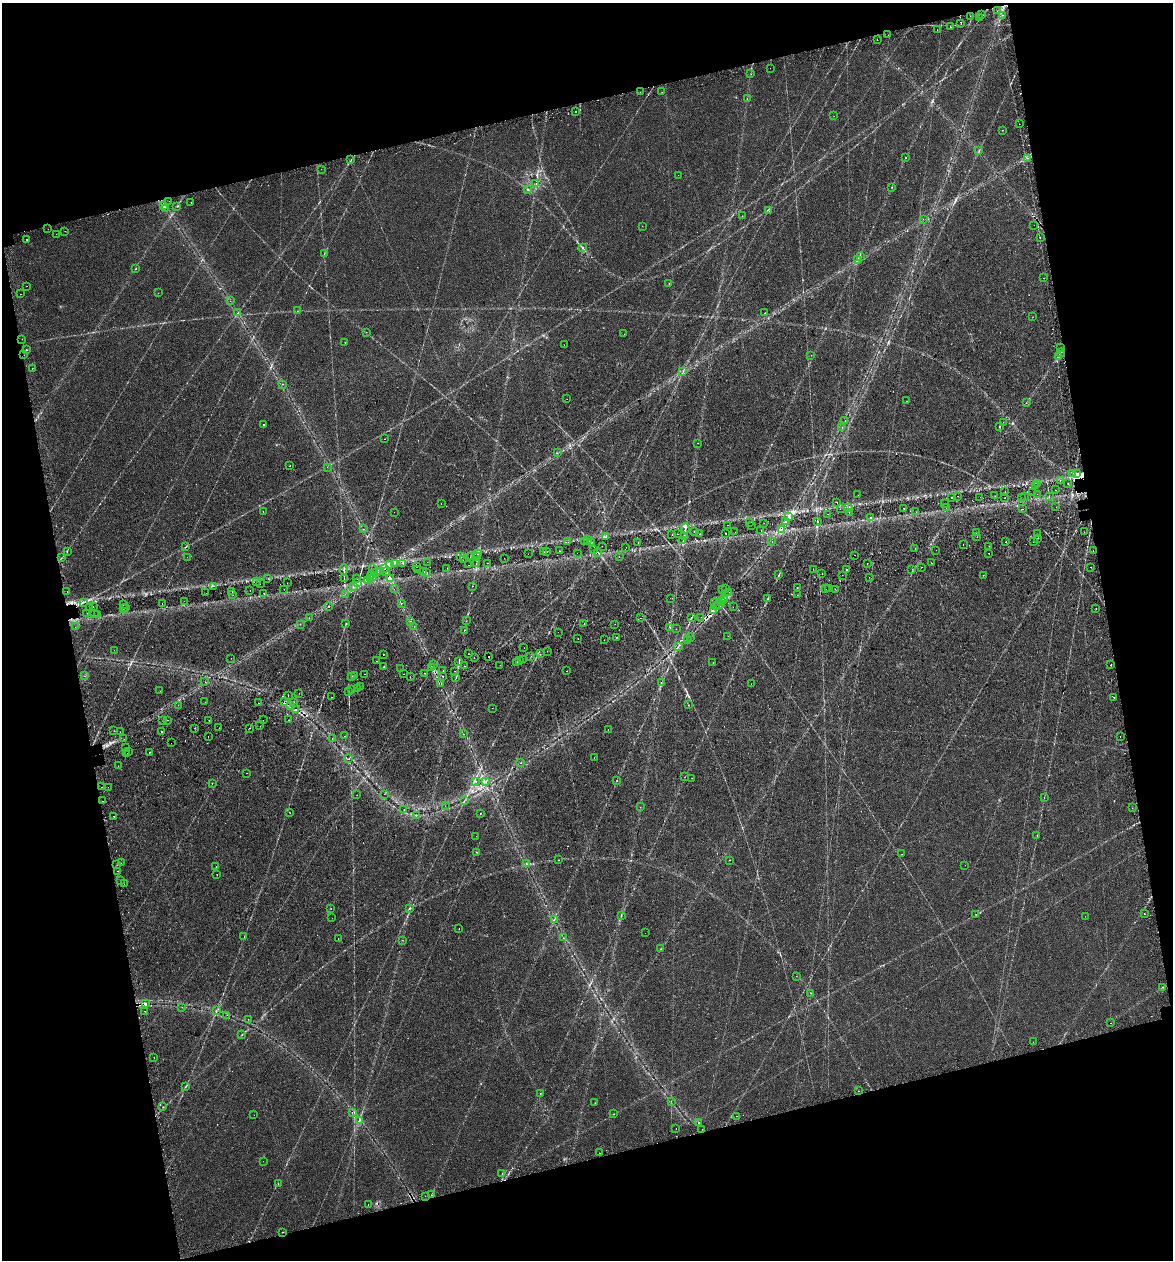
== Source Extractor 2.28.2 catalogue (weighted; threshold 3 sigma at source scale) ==
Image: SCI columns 94-4774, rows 51-5081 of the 4915 x 5131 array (HDU 1 of 3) = the unmasked area's bounding box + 8 px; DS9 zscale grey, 4 x 4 block average (1 PNG px = mean of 4 x 4 image px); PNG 1175 x 1262 px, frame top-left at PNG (2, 3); each listed source drawn as its Kron ellipse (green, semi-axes under 4 px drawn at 4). Shown black and unused: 28% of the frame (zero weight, under 2 of 3 exposures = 4% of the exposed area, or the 3 px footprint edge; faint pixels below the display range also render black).
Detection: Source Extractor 2.28.2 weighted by HDU 2 'WHT'. Background 0.0156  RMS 0.0048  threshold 0.0217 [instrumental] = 3 sigma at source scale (4.5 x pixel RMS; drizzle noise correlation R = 1.50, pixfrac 1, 0.0396/0.0396 arcsec/px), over >= 5 px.
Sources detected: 541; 7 too faint to see at this stretch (4 x 4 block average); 63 cosmic-ray / hot-pixel residue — neither listed nor drawn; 5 coinciding with a brighter row at this scale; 6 inside a brighter listed object's ellipse — not listed separately; the other 460 listed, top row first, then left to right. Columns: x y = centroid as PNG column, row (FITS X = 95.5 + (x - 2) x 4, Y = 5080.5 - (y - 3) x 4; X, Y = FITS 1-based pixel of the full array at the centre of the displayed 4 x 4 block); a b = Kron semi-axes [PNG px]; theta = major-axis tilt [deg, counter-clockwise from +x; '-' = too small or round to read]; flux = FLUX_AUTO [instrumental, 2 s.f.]
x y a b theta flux
997 11 2 2 - 0.58
982 15 2 2 - 4.3
1003 15 2 2 - 2.2
970 16 2 2 - 1.4
980 17 2 2 - 2.3
961 23 2 2 - 3.1
950 27 2 2 - 1.7
937 30 2 2 - 0.76
888 35 2 2 - 1.6
877 40 2 2 - 2.8
770 68 2 2 - 0.84
751 74 2 2 - 1
640 92 2 2 - 0.7
662 92 2 2 - 1.7
747 99 2 2 - 0.92
576 111 2 2 - 1.2
834 116 2 2 - 0.41
1019 124 2 2 - 1.7
1002 130 2 2 - 0.93
979 150 2 2 - 0.77
905 158 2 2 - 0.97
1027 158 2 2 - 0.94
351 160 2 2 - 0.55
321 169 2 2 - 0.5
678 175 2 2 - 0.83
536 183 2 2 - 1.2
892 187 2 2 - 1
527 189 2 2 - 1.9
169 201 2 2 - 0.7
191 202 2 2 - 16
163 205 3 2 - 10
177 206 2 2 - 0.8
165 209 2 2 - 0.97
769 211 2 2 - 1.5
742 216 2 2 - 1.2
923 219 2 2 - 0.63
1034 225 2 2 - 0.87
642 226 2 2 - 0.45
48 229 2 2 - 2
65 231 2 2 - 2.2
56 234 2 2 - 0.5
1040 238 2 2 - 1.3
27 239 2 2 - 10
582 247 2 2 - 2
324 254 2 2 - 1
861 257 2 2 - 1.8
858 259 3 2 - 3.4
136 269 2 2 - 0.89
1044 278 2 2 - 1.6
669 283 2 2 - 0.62
27 286 2 2 - 0.86
158 293 2 2 - 0.51
21 294 2 2 - 10
230 301 2 2 - 0.38
297 311 2 2 - 0.78
238 313 2 2 - 1.7
765 313 2 2 - 9.6
1033 317 2 2 - 1.4
366 332 2 2 - 0.46
624 334 2 2 - 1.4
22 339 2 2 - 2.7
345 342 2 2 - 1.6
564 345 2 2 - 0.3
1060 347 2 2 - 0.57
27 350 2 2 - 2.8
1061 353 2 2 - 1
24 355 2 2 - 2.3
811 355 2 2 - 0.75
1059 356 2 2 - 1.3
32 368 2 2 - 0.92
683 372 2 2 - 2
282 384 2 2 - 0.75
567 399 2 2 - 1.1
907 401 2 2 - 0.4
1026 403 2 2 - 1
845 420 2 2 - 0.84
1003 422 2 2 - 1.3
264 424 2 2 - 3.7
842 427 2 2 - 2.7
999 427 2 2 - 4.4
385 439 2 2 - 2.7
698 443 2 2 - 0.57
557 453 2 2 - 1.2
290 466 2 2 - 0.69
327 467 2 2 - 0.31
1073 473 2 2 - 1.9
1076 474 3 2 - 5.8
1060 480 2 2 - 0.44
1037 483 2 2 - 0.64
1068 483 2 2 - 0.66
1036 486 2 2 - 0.75
1055 490 2 2 - 0.46
1005 492 2 2 - 0.56
1033 492 2 2 - 0.61
1037 494 2 2 - 0.69
858 495 2 2 - 2.3
958 496 2 2 - 0.45
995 496 2 2 - 0.39
1025 496 2 2 - 1.2
1049 496 2 2 - 0.63
951 497 2 2 - 1.2
980 497 2 2 - 0.34
1021 497 2 2 - 1.2
1005 498 2 2 - 1.5
837 502 2 2 - 0.65
441 503 2 2 - 0.84
944 504 2 2 - 0.62
849 507 2 2 - 1.1
1056 507 2 2 - 5.6
946 508 2 2 - 0.88
840 509 2 2 - 0.44
904 509 2 2 - 1.1
1022 509 2 2 - 2.4
263 511 2 2 - 2.2
394 512 2 2 - 0.42
849 512 2 2 - 1.1
916 512 2 2 - 0.73
828 514 2 2 - 0.58
789 516 4 2 - 5.1
870 517 3 2 - 1.9
750 522 2 2 - 0.57
786 522 3 2 - 4.3
817 522 2 2 - 2.2
764 523 2 2 - 0.46
728 525 2 2 - 0.62
751 525 2 2 - 1
685 528 5 2 - 5.4
364 529 2 2 - 0.91
761 530 2 2 - 0.64
781 530 3 2 - 1.2
694 532 2 2 - 1.9
735 532 2 2 - 0.82
976 532 2 2 - 3.5
1084 532 2 2 - 5.5
726 533 2 2 - 1.1
672 534 2 2 - 0.61
677 534 2 2 - 0.64
699 534 2 2 - 0.99
1038 534 2 2 - 0.69
684 536 2 2 - 2.1
606 537 2 2 - 1.1
977 537 2 2 - 0.99
1038 538 2 2 - 1.5
588 539 2 2 - 1.4
683 540 2 2 - 1.6
584 541 2 2 - 0.57
772 541 2 2 - 1.5
1033 541 2 2 - 2.6
568 542 2 2 - 0.43
1006 542 2 2 - 1.9
592 543 2 2 - 0.51
638 543 2 2 - 1
963 544 2 2 - 1.1
186 546 2 2 - 0.96
602 546 2 2 - 0.41
989 546 2 2 - 2.7
626 547 2 2 - 0.4
915 548 2 2 - 21
593 549 2 2 - 0.63
936 550 2 2 - 1.4
67 551 2 2 - 0.58
559 551 2 2 - 0.66
1093 551 2 2 - 3.6
544 552 2 2 - 0.63
547 552 2 2 - 0.67
598 552 2 2 - 1.3
577 553 2 2 - 0.41
989 553 2 2 - 0.99
478 554 2 2 - 1.6
528 554 2 2 - 0.38
854 555 2 2 - 3.5
187 557 2 2 - 0.37
461 557 2 2 - 2
470 557 2 2 - 0.45
478 557 2 2 - 1.5
619 557 2 2 - 0.89
61 558 2 2 - 0.87
504 558 2 2 - 0.55
463 560 2 2 - 0.53
427 562 2 2 - 0.36
395 563 2 2 - 2.3
403 563 2 2 - 0.89
488 563 2 2 - 0.5
867 563 2 2 - 1.8
931 563 2 2 - 1.1
476 564 2 2 - 0.86
389 565 4 2 - 3.1
469 565 2 2 - 0.84
417 567 2 2 - 0.5
921 567 2 2 - 3.8
1091 567 2 2 - 5.8
373 568 2 2 - 0.49
447 568 2 2 - 1.2
385 569 2 2 - 1.9
813 569 2 2 - 1.4
847 569 2 2 - 2.1
912 569 2 2 - 1.2
344 570 5 2 - 2.9
417 570 2 2 - 1.9
424 571 2 2 - 0.55
376 572 2 2 - 3.9
381 572 2 2 - 0.72
386 572 2 2 - 2.4
427 573 2 2 - 0.89
822 574 2 2 - 2
372 575 4 2 - 3.4
779 575 2 2 - 1.3
842 575 2 2 - 0.65
983 575 2 2 - 0.74
374 577 2 2 - 1.6
869 577 2 2 - 0.61
371 578 2 2 - 1.4
268 579 2 2 - 0.87
344 579 2 2 - 0.82
357 579 2 2 - 0.72
390 579 2 2 - 2.3
257 581 2 2 - 0.79
367 581 3 2 - 2.9
287 583 2 2 - 0.67
358 583 2 2 - 1.2
260 584 2 2 - 0.36
213 586 2 2 - 10
473 586 2 2 - 0.54
353 587 2 2 - 0.99
797 588 2 2 - 5.8
829 588 2 2 - 0.72
284 589 2 2 - 0.5
394 589 2 2 - 0.53
726 589 2 2 - 1.2
825 589 2 2 - 7.1
835 589 2 2 - 1.2
722 590 2 2 - 0.92
67 591 2 2 - 1.6
232 591 2 2 - 0.59
250 591 2 2 - 0.47
729 592 2 2 - 1.3
206 593 2 2 - 0.5
264 593 2 2 - 0.69
345 594 2 2 - 0.46
233 595 2 2 - 0.85
797 595 2 2 - 2.7
670 598 2 2 - 2.1
725 598 2 2 - 4.5
768 598 2 2 - 1.4
723 600 2 2 - 10
184 601 2 2 - 0.66
84 602 3 2 - 2.3
721 602 2 2 - 8.1
401 603 2 2 - 1.2
715 603 2 2 - 1.8
162 604 2 2 - 0.96
123 605 2 2 - 0.92
718 605 3 2 - 6.8
329 606 2 2 - 0.81
93 607 2 2 - 2.2
125 607 2 2 - 0.59
716 607 2 2 - 2.7
733 607 2 2 - 5.8
89 608 2 2 - 0.56
1096 608 2 2 - 0.69
123 609 2 2 - 0.44
713 610 2 2 - 9
87 613 2 2 - 0.88
94 613 2 2 - 0.98
97 615 2 2 - 1.4
701 617 2 2 - 0.82
309 618 2 2 - 0.69
640 618 2 2 - 1.7
691 618 2 2 - 1.5
410 621 2 2 - 1.5
466 621 2 2 - 0.49
300 624 2 2 - 0.59
346 624 2 2 - 0.67
584 624 2 2 - 2
615 624 2 2 - 2.1
75 627 2 2 - 1
414 627 2 2 - 0.51
670 627 2 2 - 0.72
676 629 2 2 - 0.41
464 630 2 2 - 0.86
558 632 2 2 - 1.8
728 636 2 2 - 0.82
617 637 2 2 - 0.97
690 637 2 2 - 0.46
578 639 2 2 - 2.7
604 640 2 2 - 0.58
687 640 2 2 - 2.1
678 646 2 2 - 1.5
524 648 2 2 - 0.41
114 650 2 2 - 3.3
547 651 2 2 - 0.56
383 654 2 2 - 1.7
468 654 2 2 - 3
540 654 2 2 - 5.3
531 656 2 2 - 2.1
489 657 2 2 - 5.6
231 658 2 2 - 0.47
474 658 2 2 - 4.6
520 660 2 2 - 2.5
523 660 2 2 - 0.77
377 661 2 2 - 1.5
459 661 2 2 - 1.4
516 662 2 2 - 3.8
713 663 2 2 - 7.8
433 665 2 2 - 0.59
500 665 2 2 - 1.3
1111 665 2 2 - 4
384 666 2 2 - 4.7
464 666 2 2 - 0.88
431 668 2 2 - 1.4
400 669 2 2 - 2.9
443 671 2 2 - 4.4
455 671 2 2 - 1.1
567 671 2 2 - 2.5
424 673 2 2 - 0.76
364 674 2 2 - 4.6
403 674 2 2 - 8.9
84 676 2 2 - 0.71
352 676 2 2 - 4.2
354 676 2 2 - 4.8
443 676 2 2 - 1.3
410 677 2 2 - 0.65
456 677 3 2 - 1.9
205 682 2 2 - 0.5
661 683 2 2 - 0.98
441 684 2 2 - 3.2
751 684 2 2 - 2.4
360 686 2 2 - 1.6
357 688 2 2 - 0.83
352 690 2 2 - 4.9
160 691 2 2 - 0.32
348 692 2 2 - 1.8
299 693 2 2 - 8.2
288 695 2 2 - 3.5
331 697 2 2 - 3.8
1114 697 2 2 - 1.2
205 702 2 2 - 3.3
284 702 2 2 - 14
258 703 2 2 - 0.96
294 703 2 2 - 4.1
178 705 2 2 - 0.52
290 705 3 2 - 25
688 705 2 2 - 0.67
492 708 2 2 - 0.73
295 709 2 2 - 3.1
163 720 2 2 - 1.2
168 720 2 2 - 3.4
209 720 2 2 - 4.5
263 720 2 2 - 1.5
288 720 2 2 - 2
260 726 2 2 - 1.3
195 728 2 2 - 0.8
219 728 2 2 - 0.95
249 728 2 2 - 5.5
608 729 2 2 - 0.46
114 731 2 2 - 26
162 731 2 2 - 16
120 732 2 2 - 0.9
463 734 2 2 - 1
208 736 2 2 - 2
344 736 2 2 - 0.54
1120 737 2 2 - 0.9
124 739 2 2 - 7.4
332 739 2 2 - 1.2
171 743 2 2 - 3.8
125 747 2 2 - 5
128 751 2 2 - 2.6
149 752 2 2 - 2.5
127 754 2 2 - 4.3
349 758 2 2 - 3.2
594 758 2 2 - 0.84
521 763 2 2 - 0.69
118 766 2 2 - 0.6
246 773 2 2 - 0.7
685 777 2 2 - 0.62
692 778 2 2 - 0.56
617 780 2 2 - 1.1
486 781 2 2 - 0.64
476 782 2 2 - 0.93
212 783 2 2 - 3.3
102 787 2 2 - 3
108 787 2 2 - 4.2
384 794 2 2 - 0.6
357 795 2 2 - 0.62
1044 797 2 2 - 0.58
103 801 2 2 - 2.3
464 801 3 2 - 1.6
445 806 2 2 - 0.48
640 807 2 2 - 0.47
1132 808 2 2 - 1.9
404 809 2 2 - 10
290 813 2 2 - 1
480 813 2 2 - 1.3
416 815 2 2 - 2.2
114 816 2 2 - 2.6
1037 835 2 2 - 0.87
476 836 2 2 - 0.75
477 852 2 2 - 0.63
901 854 2 2 - 4
558 860 2 2 - 0.53
730 860 2 2 - 0.45
121 863 2 2 - 1.7
526 864 2 2 - 1.3
117 865 2 2 - 9.6
965 865 2 2 - 0.62
216 867 2 2 - 3.8
118 871 2 2 - 2.5
217 874 2 2 - 3.4
121 880 2 2 - 1.8
124 884 2 2 - 0.48
409 908 2 2 - 1.7
331 909 2 2 - 0.99
976 914 2 2 - 0.66
1144 914 2 2 - 4.2
621 916 4 2 - 1.8
1085 916 2 2 - 0.35
332 918 2 2 - 0.43
554 919 2 2 - 1.4
459 929 2 2 - 1.7
645 933 2 2 - 1.3
244 937 2 2 - 0.49
338 938 2 2 - 3.8
563 938 2 2 - 1.1
402 940 2 2 - 0.53
660 949 2 2 - 0.71
796 976 2 2 - 0.44
1163 987 2 2 - 1
811 993 2 2 - 1
146 1004 2 2 - 13
182 1007 2 2 - 0.61
145 1011 2 2 - 3.4
216 1011 2 2 - 0.97
227 1015 2 2 - 1
248 1019 2 2 - 1.5
1110 1023 2 2 - 1.2
242 1035 2 2 - 1.3
1033 1042 2 2 - 0.47
154 1057 2 2 - 1.1
186 1086 3 2 - 1.7
858 1091 2 2 - 4
540 1093 2 2 - 0.94
671 1101 2 2 - 0.86
595 1103 2 2 - 0.7
163 1107 2 2 - 0.59
352 1113 2 2 - 1.1
614 1114 2 2 - 0.85
254 1115 2 2 - 0.52
736 1116 2 2 - 1.7
359 1120 2 2 - 1.2
698 1122 2 2 - 4.1
676 1128 2 2 - 1.2
702 1129 2 2 - 1
600 1153 2 2 - 0.59
263 1161 2 2 - 0.39
502 1173 2 2 - 3.4
278 1184 2 2 - 0.52
431 1195 2 2 - 1.3
425 1196 2 2 - 1.6
368 1204 2 2 - 0.58
282 1232 2 2 - 5.1
Overlapping masked pixels (flux is a lower limit): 12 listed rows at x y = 163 205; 1061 353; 786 522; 385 569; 718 605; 716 607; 713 610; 284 702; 290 705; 295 709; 146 1004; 858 1091
Diffuse or blended objects may show on this block-average render without a row.